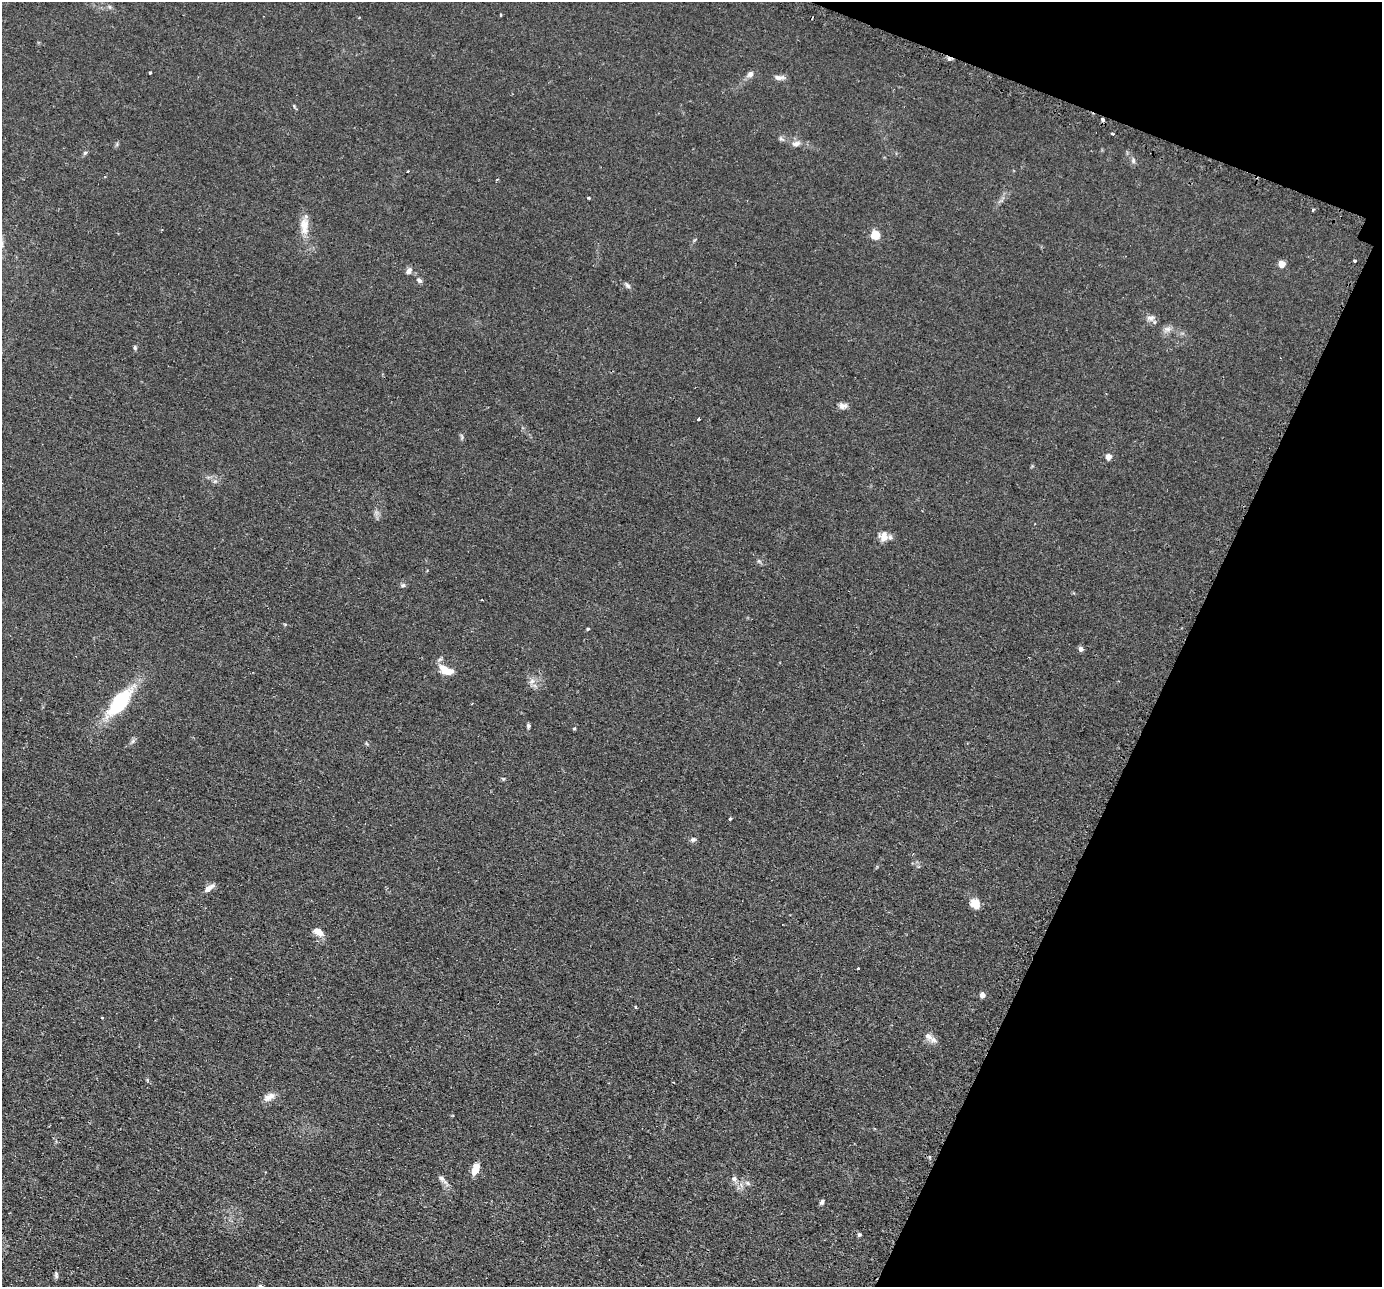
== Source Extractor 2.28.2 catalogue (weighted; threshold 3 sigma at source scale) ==
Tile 8 of 4 x 4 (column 4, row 2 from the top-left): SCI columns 4170-5549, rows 2868-4152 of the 5579 x 5601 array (HDU 1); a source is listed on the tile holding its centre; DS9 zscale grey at full resolution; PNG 1384 x 1289 px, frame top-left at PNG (2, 2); no overlay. Shown black and unused: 19% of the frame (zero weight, under 2 of 3 exposures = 3% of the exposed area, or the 3 px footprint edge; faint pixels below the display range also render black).
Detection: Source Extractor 2.28.2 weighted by HDU 2 'WHT'; one run over the whole footprint, this tile lists its part. Background 0.0305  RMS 0.0054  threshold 0.0242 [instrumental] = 3 sigma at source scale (4.5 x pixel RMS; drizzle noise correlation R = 1.50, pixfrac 1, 0.05/0.05 arcsec/px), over >= 5 px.
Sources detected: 58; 2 cosmic-ray / hot-pixel residue — not listed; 2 inside a brighter listed object's ellipse — not listed separately; the other 54 listed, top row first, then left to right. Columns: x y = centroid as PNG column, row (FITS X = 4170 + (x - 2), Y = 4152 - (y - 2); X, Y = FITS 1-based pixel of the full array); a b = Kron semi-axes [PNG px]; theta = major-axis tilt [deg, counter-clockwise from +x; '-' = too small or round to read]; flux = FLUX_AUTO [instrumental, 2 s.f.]
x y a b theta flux
359 17 4 2 - 0.46
150 73 3 3 - 1
750 74 9 7 46 2
779 78 13 6 -3 2.4
1103 119 4 3 - 1.5
1112 134 3 3 - 0.66
781 139 7 4 -19 0.94
796 144 12 6 13 2.2
85 153 6 5 - 0.86
1133 161 8 5 85 1.2
408 172 3 3 - 1.3
497 179 4 3 - 0.58
589 198 4 3 - 0.52
1313 210 4 3 - 0.59
304 225 17 12 -88 5.9
875 235 10 9 - 6.2
1355 261 3 3 - 0.67
1282 264 5 4 - 7.8
409 271 9 6 56 2
419 280 7 6 - 1.3
627 285 9 4 -36 1.2
1150 318 11 7 -3 2.2
1168 329 10 7 0 2.2
135 348 5 5 - 0.75
843 406 12 7 -2 2.2
698 420 3 3 - 8
1108 457 5 4 - 4.7
884 536 13 9 84 4
403 585 6 5 - 0.91
482 600 3 2 - 0.35
588 629 5 3 - 0.45
1081 649 5 5 - 1.8
446 670 17 8 -20 7.6
532 681 8 6 44 1.9
120 702 31 13 51 34
528 726 5 4 - 0.9
574 729 5 3 - 0.49
133 741 7 4 71 1
730 819 3 3 - 0.9
693 839 7 6 - 1.2
208 888 12 6 38 3.2
975 904 11 9 -47 5.8
318 932 11 7 -28 4.9
858 968 3 2 - 0.58
982 995 5 5 - 3.2
102 1018 4 3 - 0.43
928 1036 14 8 -29 3.3
269 1097 15 7 29 3.5
475 1171 9 8 - 4
442 1178 10 6 -44 1.7
734 1179 8 7 - 1.8
822 1202 7 5 62 1
859 1234 6 5 - 0.74
56 1275 10 4 -81 0.98
Overlapping masked pixels (flux is a lower limit): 1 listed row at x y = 1103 119